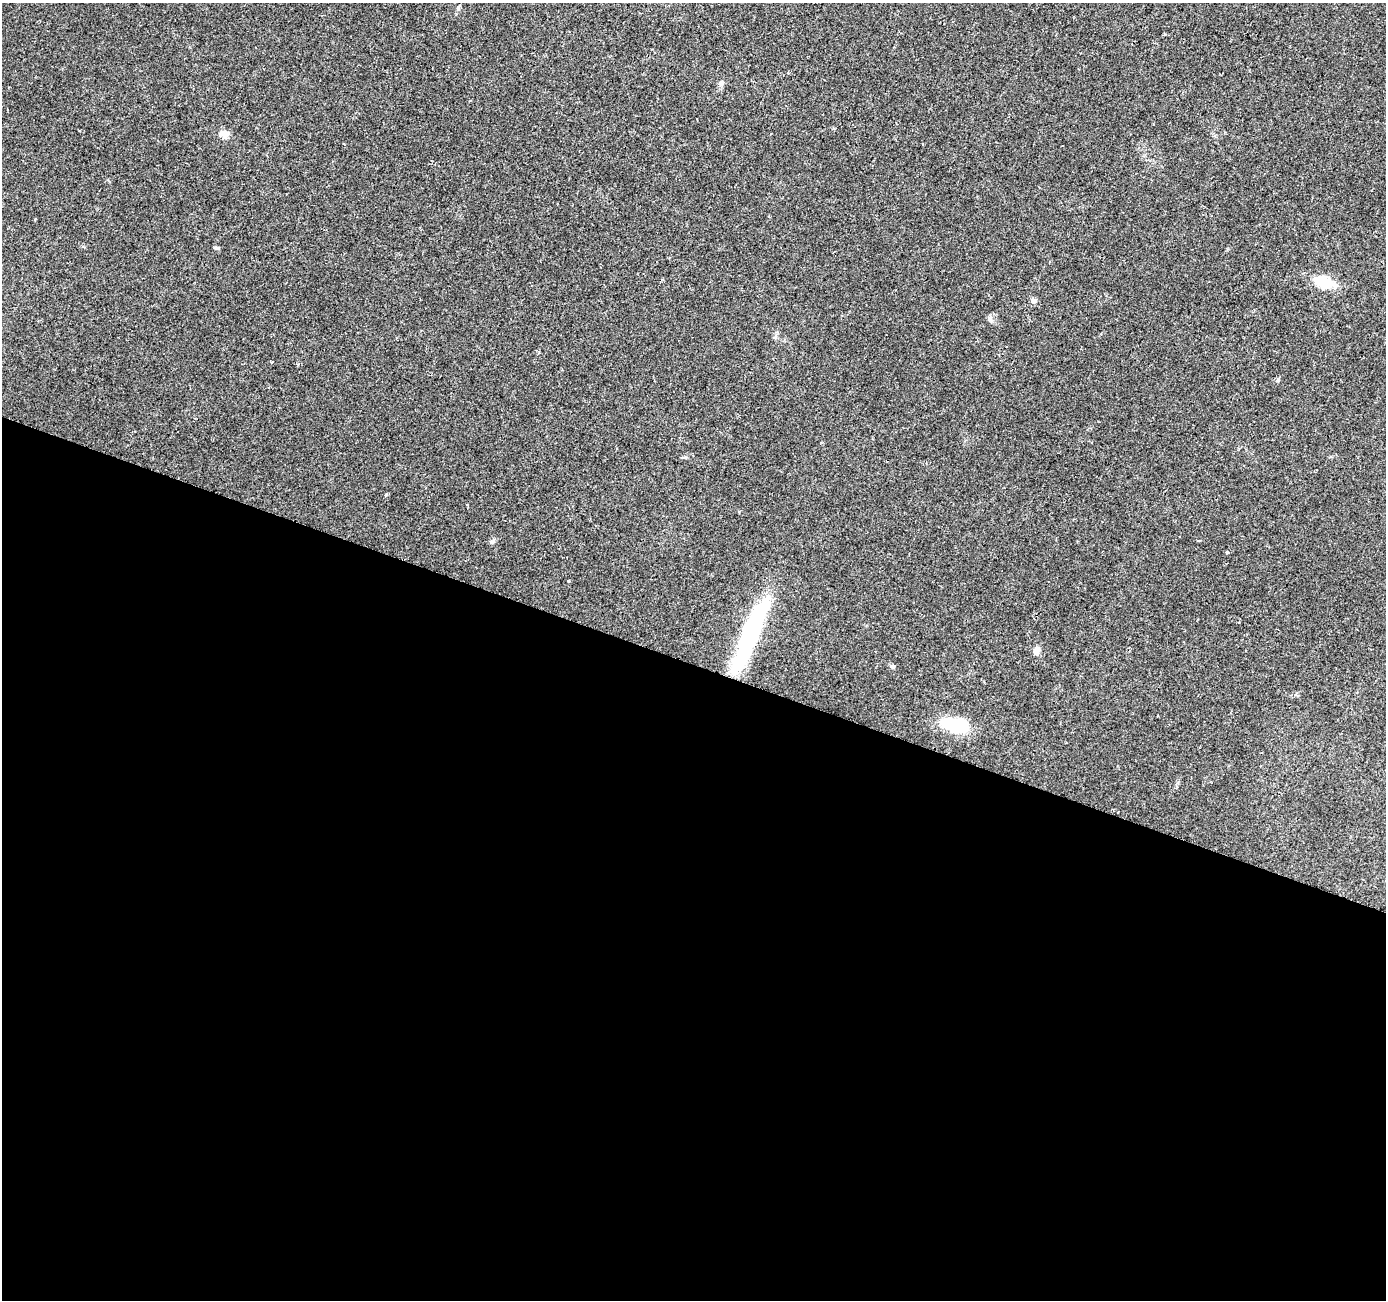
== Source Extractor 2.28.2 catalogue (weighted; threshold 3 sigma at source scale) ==
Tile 14 of 4 x 4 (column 2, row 4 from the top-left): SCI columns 1393-2776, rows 283-1580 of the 5566 x 5698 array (HDU 1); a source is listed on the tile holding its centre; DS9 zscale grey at full resolution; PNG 1388 x 1302 px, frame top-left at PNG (2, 3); no overlay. Shown black and unused: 49% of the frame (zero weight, under 2 of 3 exposures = <1% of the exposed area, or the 3 px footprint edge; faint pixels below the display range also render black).
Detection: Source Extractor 2.28.2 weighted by HDU 2 'WHT'; one run over the whole footprint, this tile lists its part. Background 0.0208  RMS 0.0034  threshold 0.0154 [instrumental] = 3 sigma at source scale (4.5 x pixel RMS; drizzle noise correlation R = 1.50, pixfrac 1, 0.0396/0.0396 arcsec/px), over >= 5 px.
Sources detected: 16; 1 inside a brighter object's white glare — not listed; the other 15 listed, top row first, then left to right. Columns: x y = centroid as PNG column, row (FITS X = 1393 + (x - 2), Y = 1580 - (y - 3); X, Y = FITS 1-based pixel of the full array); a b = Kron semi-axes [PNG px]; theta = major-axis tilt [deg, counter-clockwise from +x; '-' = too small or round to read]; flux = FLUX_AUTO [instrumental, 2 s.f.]
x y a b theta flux
720 83 7 6 - 0.74
224 134 14 9 -15 2.2
35 219 3 3 - 0.36
217 248 7 5 -14 0.56
1324 282 26 13 -18 8.5
1033 301 8 6 -29 1
990 319 10 5 -45 0.89
271 362 3 3 - 0.29
386 494 4 3 - 0.55
1227 552 3 3 - 0.28
569 581 3 2 - 0.43
750 635 70 15 69 51
1036 651 12 7 68 1.8
892 666 7 6 - 0.72
955 725 29 14 -6 17
Unlisted compact peaks at least as high as the median listed source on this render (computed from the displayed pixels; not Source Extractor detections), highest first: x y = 491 542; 1278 380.